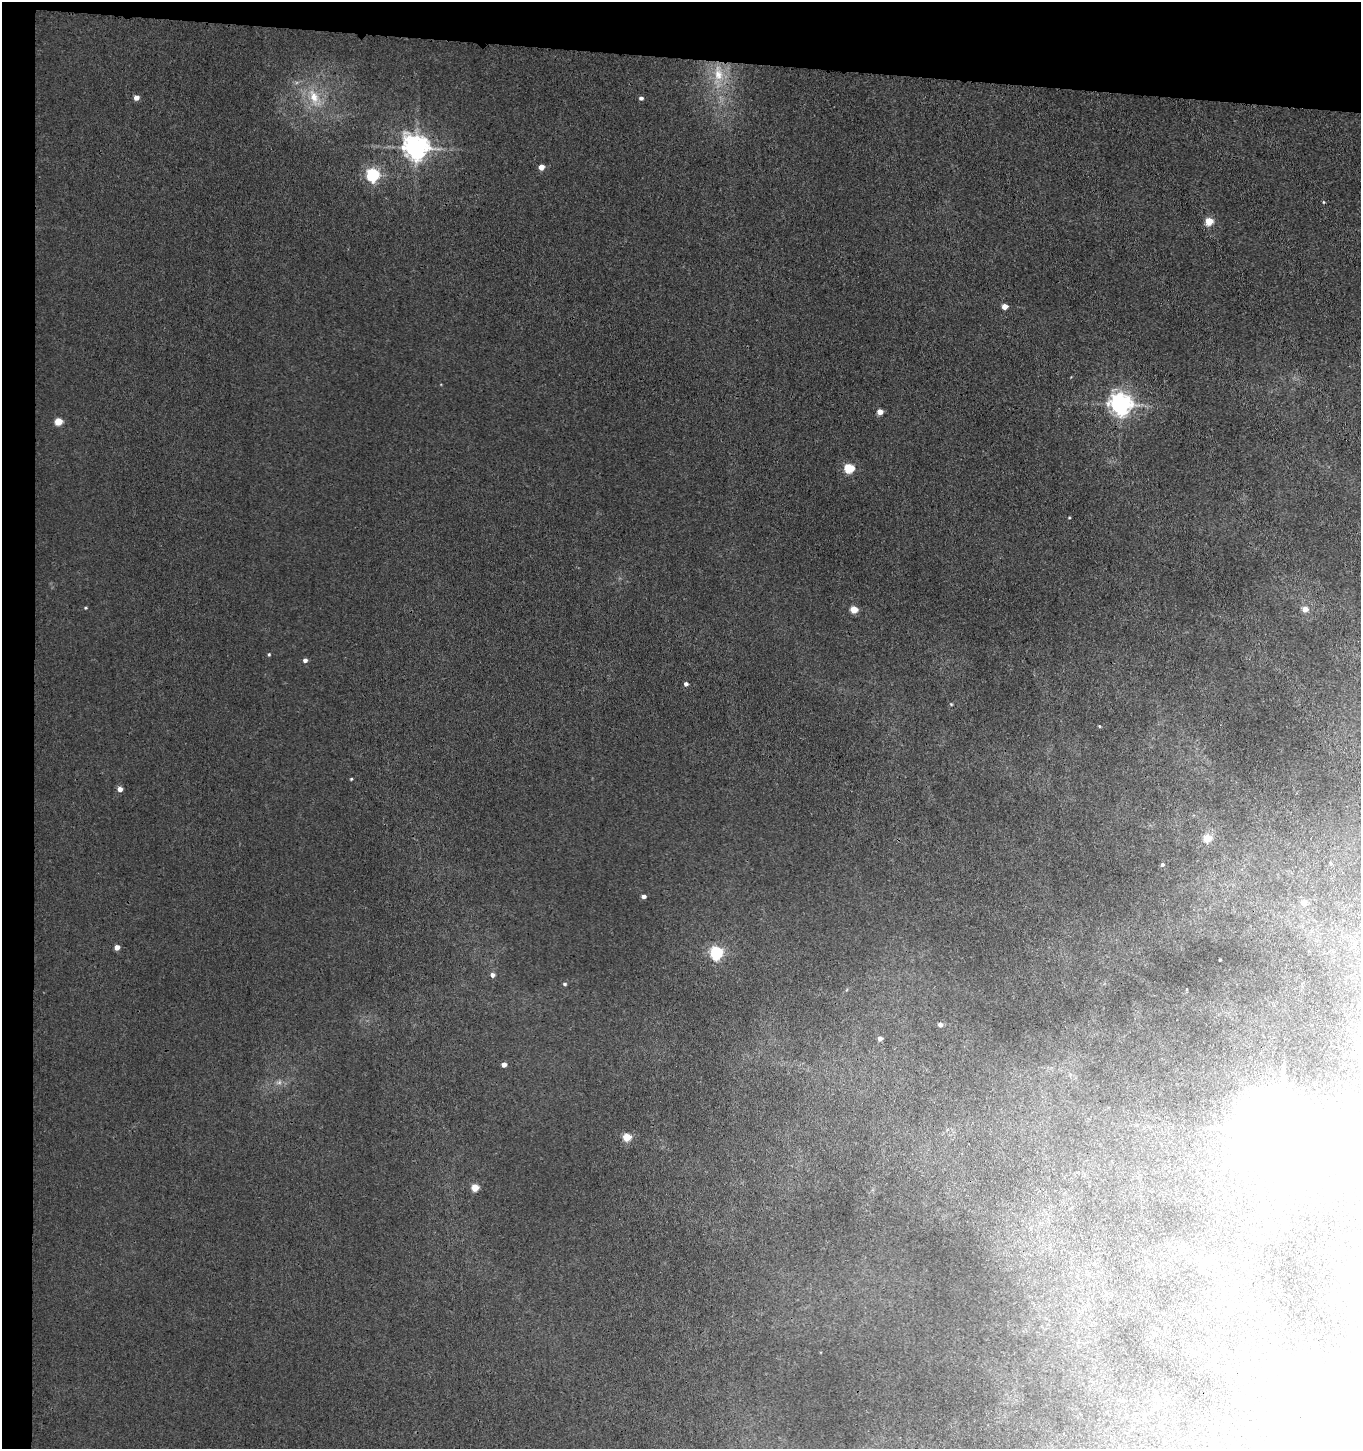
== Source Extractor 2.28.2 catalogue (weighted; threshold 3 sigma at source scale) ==
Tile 1 of 3 x 3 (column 1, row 1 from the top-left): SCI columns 167-1525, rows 2904-4350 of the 4433 x 4361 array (HDU 1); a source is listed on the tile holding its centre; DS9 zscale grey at full resolution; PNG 1363 x 1451 px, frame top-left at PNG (2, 2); no overlay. Shown black and unused: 6% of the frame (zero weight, under 3 of 4 exposures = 6% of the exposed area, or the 3 px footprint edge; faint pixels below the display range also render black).
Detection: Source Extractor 2.28.2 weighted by HDU 2 'WHT'; one run over the whole footprint, this tile lists its part. Background 0.092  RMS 0.0084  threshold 0.038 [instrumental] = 3 sigma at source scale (4.5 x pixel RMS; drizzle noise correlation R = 1.50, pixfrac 1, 0.05/0.05 arcsec/px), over >= 5 px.
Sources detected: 34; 1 inside a brighter object's white glare — not listed; the other 33 listed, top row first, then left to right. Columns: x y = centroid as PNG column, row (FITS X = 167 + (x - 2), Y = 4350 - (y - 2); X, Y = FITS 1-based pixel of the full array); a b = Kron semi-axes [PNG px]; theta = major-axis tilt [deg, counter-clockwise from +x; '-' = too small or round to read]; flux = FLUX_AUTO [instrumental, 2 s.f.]
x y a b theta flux
718 74 12 7 -75 5.9
314 97 11 8 -74 5.6
136 98 5 4 - 3.5
641 98 4 3 - 1.6
416 147 7 7 - 530
541 167 4 4 - 5
373 175 6 5 - 110
1209 221 5 4 - 16
1004 306 4 4 - 6
1121 404 7 6 - 390
880 412 4 4 - 5.6
58 421 5 4 - 14
849 468 5 5 - 33
854 609 4 4 - 14
1305 609 4 4 - 6
305 660 5 4 - 1.9
686 684 4 4 - 1.7
120 789 4 4 - 3.6
1207 838 5 5 - 16
1330 863 5 3 - 0.77
1162 864 4 4 - 1.2
644 896 4 4 - 2.3
1303 902 5 5 - 5.5
117 947 4 4 - 4.5
716 953 6 5 - 88
492 975 5 4 - 2.1
564 984 4 3 - 0.93
940 1024 4 4 - 2.3
880 1038 4 4 - 3.3
504 1064 4 4 - 3.7
1280 1130 19 15 -19 5600
627 1137 4 4 - 18
475 1188 4 4 - 14